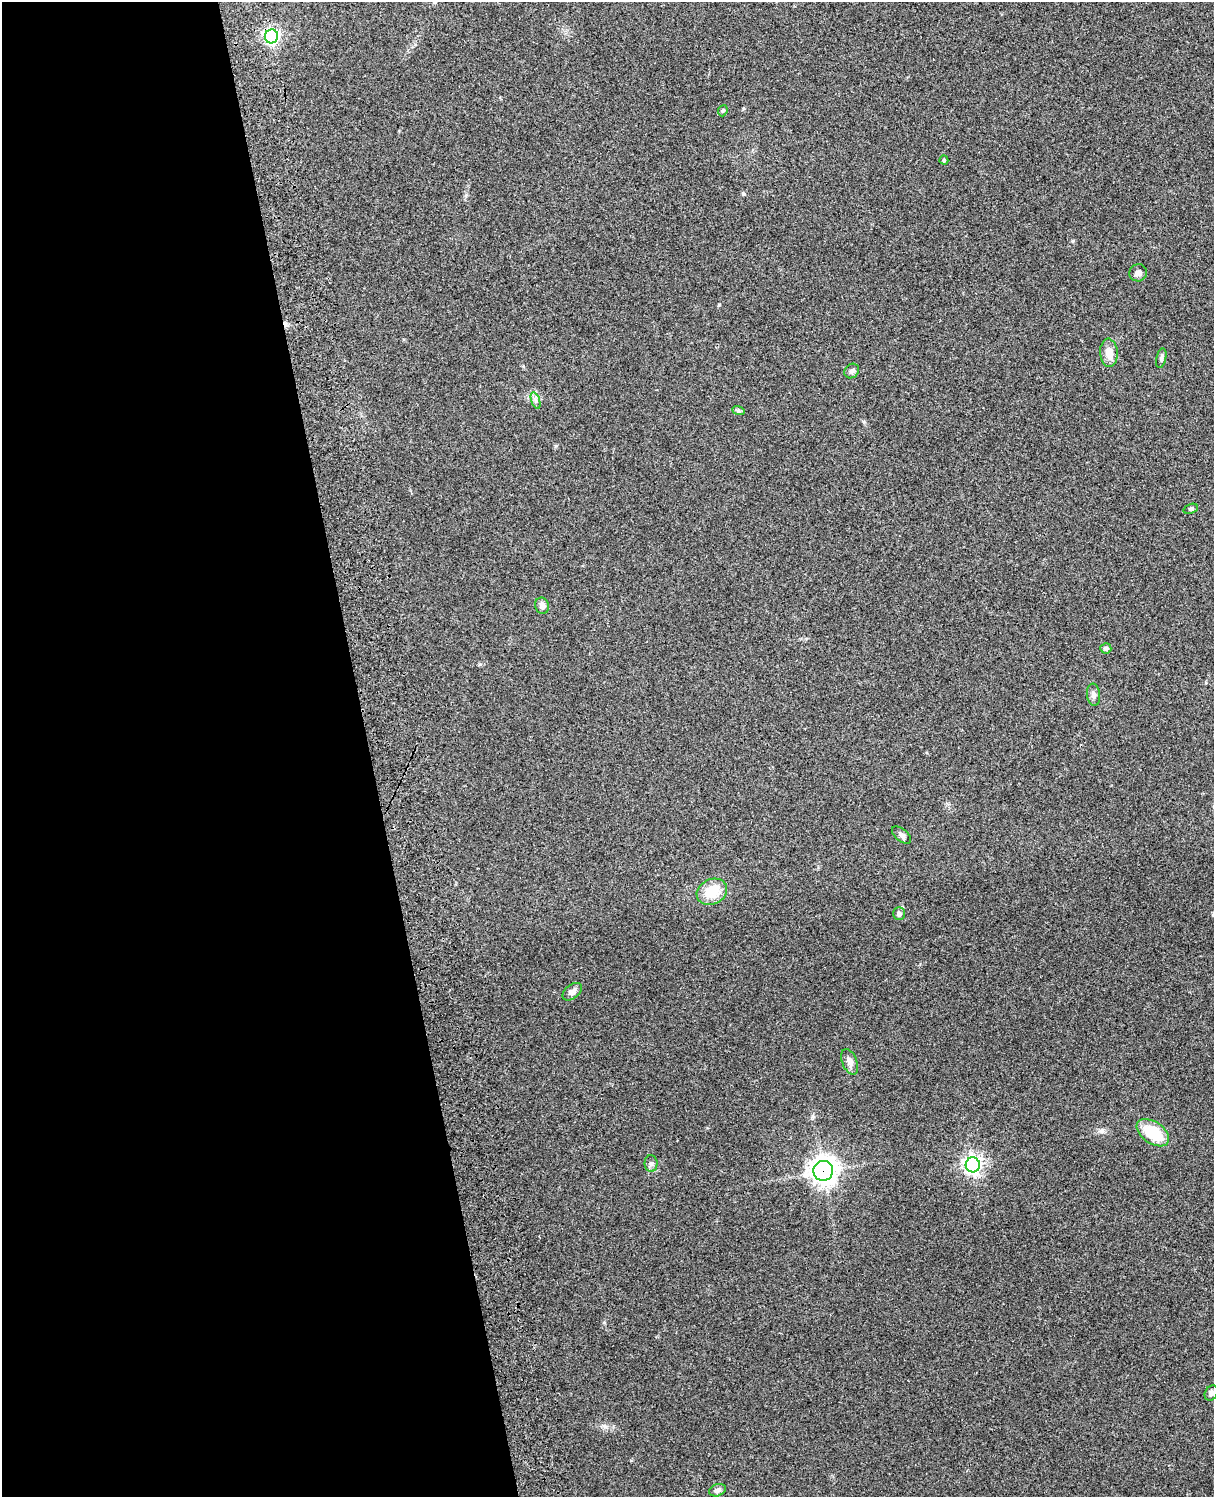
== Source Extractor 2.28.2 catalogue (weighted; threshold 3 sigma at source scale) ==
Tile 5 of 4 x 3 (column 1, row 2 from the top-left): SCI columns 119-1330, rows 1661-3155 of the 5088 x 4928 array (HDU 1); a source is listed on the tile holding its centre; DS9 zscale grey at full resolution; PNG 1216 x 1499 px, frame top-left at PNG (2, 2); each listed source drawn as its Kron ellipse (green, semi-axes under 4 px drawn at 4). Shown black and unused: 30% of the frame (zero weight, under 3 of 4 exposures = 6% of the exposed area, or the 3 px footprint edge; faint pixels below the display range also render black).
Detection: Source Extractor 2.28.2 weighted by HDU 2 'WHT'; one run over the whole footprint, this tile lists its part. Background 0.279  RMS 0.0091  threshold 0.0411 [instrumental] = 3 sigma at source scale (4.5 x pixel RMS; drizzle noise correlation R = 1.50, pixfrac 1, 0.05/0.05 arcsec/px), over >= 5 px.
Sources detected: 24; all 24 listed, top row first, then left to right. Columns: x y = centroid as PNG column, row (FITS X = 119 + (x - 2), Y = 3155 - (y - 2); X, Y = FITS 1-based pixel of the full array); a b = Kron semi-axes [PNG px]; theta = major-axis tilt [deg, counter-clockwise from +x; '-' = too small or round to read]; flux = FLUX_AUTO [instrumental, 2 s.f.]
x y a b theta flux
271 36 7 6 - 240
723 111 6 4 67 1.4
944 160 4 4 - 1.3
1138 273 9 8 - 3.7
1109 353 14 8 -86 10
1161 358 10 5 78 2.2
852 371 8 6 43 2.4
536 401 9 4 -71 2.2
738 410 6 4 -19 1.5
1191 509 8 4 19 1.5
542 606 8 7 - 4.6
1106 648 5 5 - 2
1093 695 11 6 -84 3.9
901 835 11 6 -39 2.8
712 892 16 12 26 25
899 913 6 6 - 2.8
572 992 11 7 38 4.3
850 1062 13 7 -68 6.1
1153 1133 18 11 -34 33
651 1163 8 6 -89 2.5
973 1165 7 7 - 410
823 1171 10 10 - 830
1211 1393 8 6 59 3.5
718 1490 9 6 20 3
Overlapping masked pixels (flux is a lower limit): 2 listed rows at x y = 271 36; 823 1171
Isophote crosses this tile's border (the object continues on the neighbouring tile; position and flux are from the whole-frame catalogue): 1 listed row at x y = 1211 1393
Unlisted compact peaks at least as high as the median listed source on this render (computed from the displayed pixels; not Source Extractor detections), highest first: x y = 743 194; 605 1427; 719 304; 604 1322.